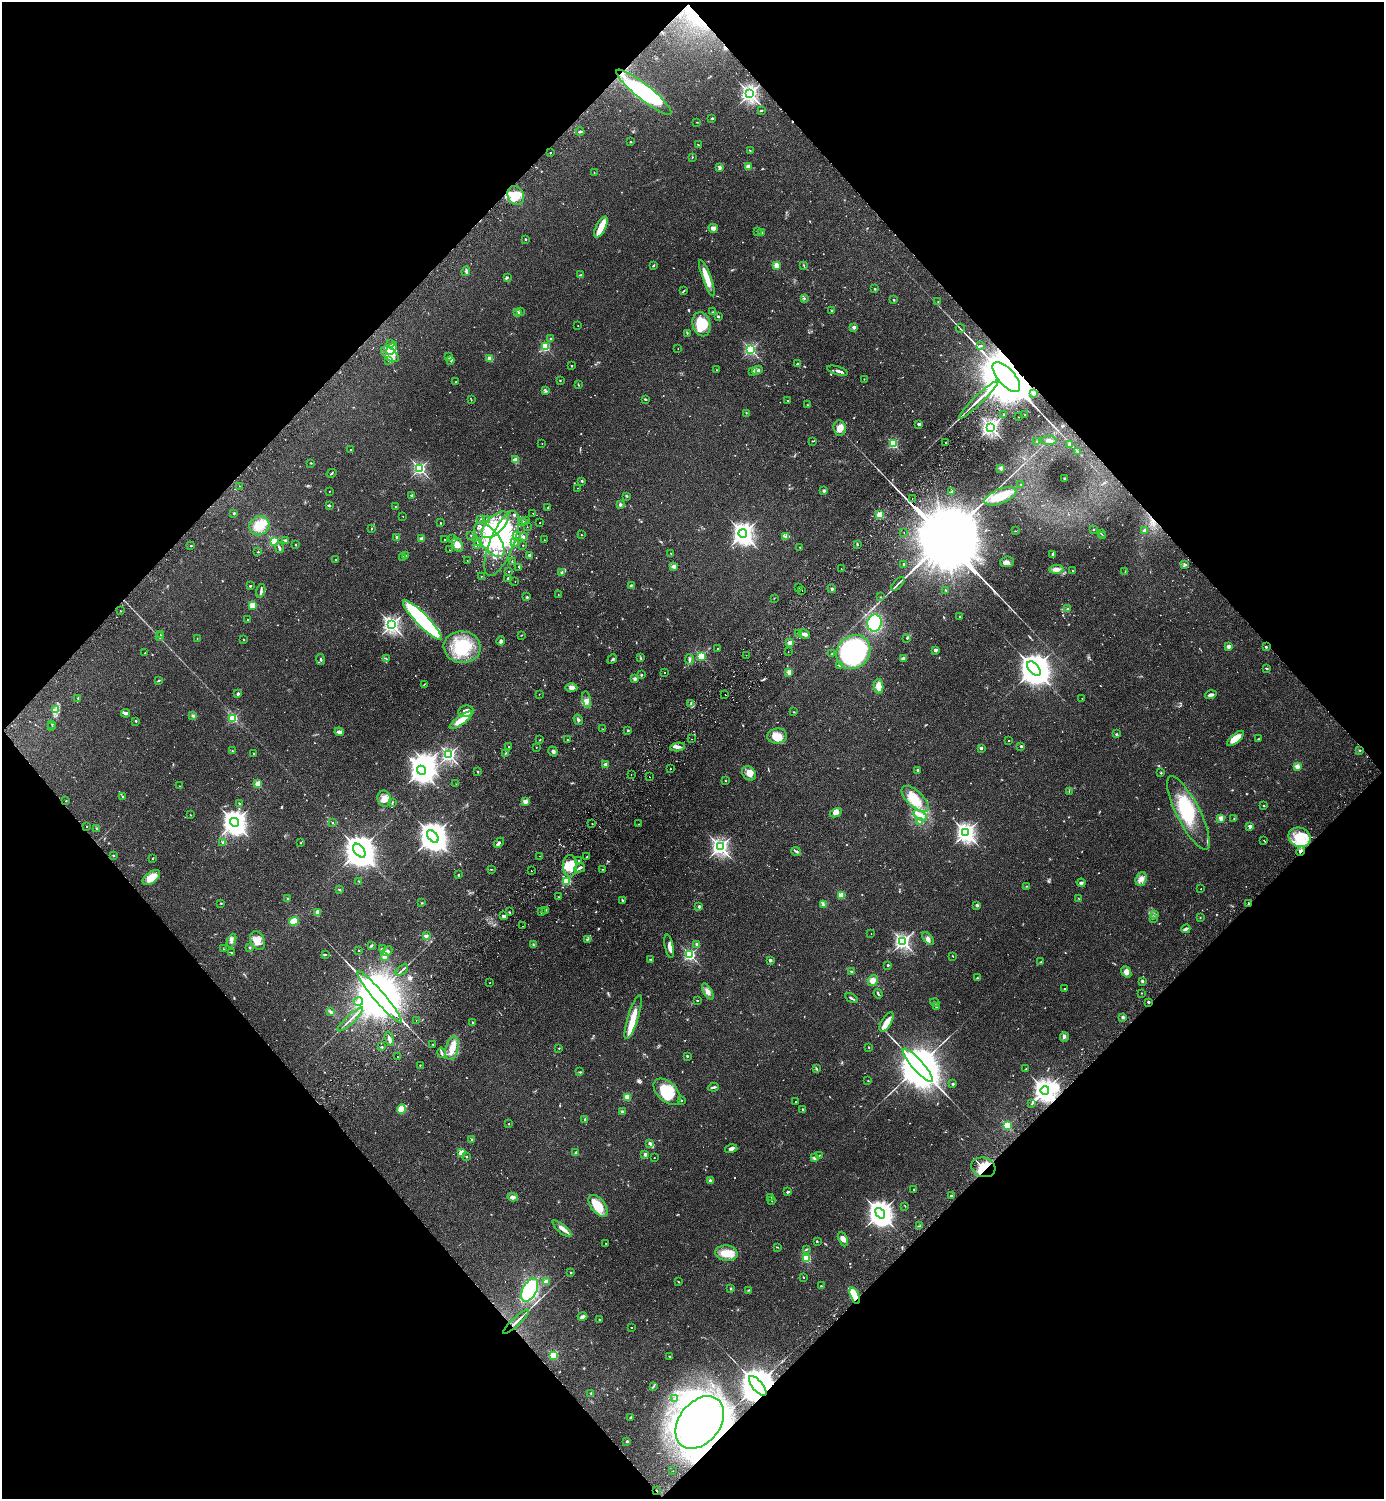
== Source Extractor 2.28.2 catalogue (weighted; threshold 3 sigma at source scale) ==
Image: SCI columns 343-5868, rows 45-6029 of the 6069 x 6073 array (HDU 1 of 3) = the unmasked area's bounding box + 8 px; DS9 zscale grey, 4 x 4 block average (1 PNG px = mean of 4 x 4 image px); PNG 1386 x 1501 px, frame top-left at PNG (2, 2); each listed source drawn as its Kron ellipse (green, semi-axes under 4 px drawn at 4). Shown black and unused: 50% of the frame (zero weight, under 2 of 3 exposures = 3% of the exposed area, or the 3 px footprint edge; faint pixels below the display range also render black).
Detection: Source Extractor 2.28.2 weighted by HDU 2 'WHT'. Background 0.174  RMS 0.0076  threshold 0.0341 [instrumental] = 3 sigma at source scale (4.5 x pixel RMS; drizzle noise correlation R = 1.50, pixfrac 1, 0.05/0.05 arcsec/px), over >= 5 px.
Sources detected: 986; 9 too faint to see at this stretch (4 x 4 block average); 33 inside a brighter object's white glare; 20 cosmic-ray / hot-pixel residue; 1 long thin detection or spike segment (spike, bleed or trail) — neither listed nor drawn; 24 coinciding with a brighter row at this scale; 94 inside a brighter listed object's ellipse — not listed separately; of the other 805, all 500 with FLUX_AUTO >= 1.92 (the completeness limit of this list) listed and drawn (305 fainter detections not listed), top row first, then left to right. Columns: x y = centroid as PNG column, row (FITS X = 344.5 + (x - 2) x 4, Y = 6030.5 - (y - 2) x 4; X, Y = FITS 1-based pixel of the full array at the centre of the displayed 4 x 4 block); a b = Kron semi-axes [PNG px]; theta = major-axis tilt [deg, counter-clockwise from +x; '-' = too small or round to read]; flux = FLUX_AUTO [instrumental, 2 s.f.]
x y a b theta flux
644 92 34 7 -39 430
750 94 3 2 - 1900
761 111 3 2 - 3.7
712 118 2 2 - 14
697 122 3 2 - 2
580 131 4 2 - 8.5
630 142 2 2 - 2.1
698 145 3 2 - 2.7
750 150 2 2 - 2.2
550 153 2 2 - 2.3
692 157 2 2 - 2
748 167 2 2 - 110
720 168 3 3 - 7.2
594 173 2 2 - 2.5
516 196 10 8 -64 82
601 227 11 5 63 73
713 228 4 3 - 26
758 232 3 2 - 4.5
761 233 2 2 - 8.9
525 239 2 2 - 11
776 265 2 2 - 140
804 265 3 2 - 4
653 266 3 2 - 5.4
466 271 5 2 - 7.2
580 275 4 2 - 5.3
507 277 3 2 - 4.7
707 278 19 3 -70 70
875 289 2 2 - 15
684 290 2 2 - 2.6
804 298 2 2 - 3.8
894 300 2 2 - 3.8
938 302 2 2 - 2.2
831 310 2 2 - 4.5
517 312 4 2 - 6.2
520 312 3 2 - 4.3
713 312 2 2 - 2.7
718 317 2 2 - 17
701 324 12 9 -75 150
578 326 2 2 - 2.3
854 327 2 2 - 54
960 328 5 2 - 4.3
687 333 3 2 - 2.4
550 338 2 2 - 6.5
391 344 3 2 - 4.6
981 345 3 2 - 3.3
545 347 2 2 - 440
392 348 7 3 57 18
678 348 2 2 - 2.1
751 350 2 2 - 790
390 354 10 6 -38 42
449 357 3 2 - 5.7
490 359 2 2 - 130
388 361 3 2 - 3.3
451 361 3 2 - 4.1
797 363 3 2 - 6.7
571 366 2 2 - 4.1
717 370 2 2 - 2.6
757 370 5 2 - 7
752 371 3 2 - 4.5
837 371 10 2 -18 17
1006 377 18 8 -48 58000
864 379 2 2 - 3.7
560 380 2 2 - 3.7
456 382 2 2 - 3.9
578 385 4 2 - 3.4
546 391 3 2 - 4.2
1033 394 2 2 - 34
645 399 2 2 - 6.9
471 400 2 2 - 2.4
979 400 27 2 44 41
788 401 2 2 - 5.3
807 405 2 2 - 2
746 413 2 2 - 2.3
1004 415 3 2 - 3.5
1024 415 2 2 - 4.2
1018 417 2 2 - 4.9
919 424 2 2 - 44
991 427 3 2 - 1800
840 428 7 6 - 29
812 441 3 2 - 2.8
1037 441 2 2 - 3.3
1049 441 8 3 -1 14
945 442 2 2 - 3
542 443 2 2 - 3
893 444 2 2 - 480
1070 445 2 2 - 32
351 450 2 2 - 2.9
1077 451 3 2 - 4.3
516 460 2 2 - 160
311 463 2 2 - 4.1
1001 468 2 2 - 100
420 469 2 2 - 990
332 473 5 2 - 3.3
1065 478 3 2 - 3.3
582 481 2 2 - 17
1021 485 2 2 - 4
240 486 2 2 - 2.8
577 488 2 2 - 2.3
329 491 2 2 - 3.5
824 491 2 2 - 38
952 491 3 2 - 4.9
412 495 3 2 - 6.4
627 496 2 2 - 5.7
1000 496 17 7 21 120
912 499 2 2 - 2.4
620 505 3 3 - 11
330 506 2 2 - 2.5
395 507 3 2 - 2.1
548 507 3 2 - 2.8
234 513 2 2 - 15
533 513 2 2 - 2.9
880 515 2 2 - 290
403 516 2 2 - 3.2
481 519 2 2 - 2
487 519 2 2 - 2.5
526 520 2 2 - 2.8
523 521 2 2 - 13
440 523 2 2 - 8.7
540 523 2 2 - 2.6
495 525 17 8 44 100
259 526 10 9 - 75
527 527 2 2 - 2.4
372 529 2 2 - 2.1
1093 530 2 2 - 11
1015 531 2 2 - 2.2
1145 531 2 2 - 52
743 533 4 4 - 3300
904 533 2 2 - 2
1101 534 2 2 - 3.1
471 535 2 2 - 2.8
581 535 2 2 - 1.9
517 536 2 2 - 3.3
1103 536 2 2 - 3.3
397 537 2 2 - 65
523 537 2 2 - 52
786 537 4 3 - 9.9
421 539 2 2 - 97
445 539 2 2 - 4.7
453 539 2 2 - 3.6
490 540 21 9 -51 130
544 540 2 2 - 3.6
274 541 2 2 - 310
285 541 2 2 - 9
478 541 2 2 - 5.3
502 543 34 12 68 190
515 543 2 2 - 4
478 544 2 2 - 7.2
857 544 3 2 - 4.4
295 545 2 2 - 11
457 545 7 5 -63 30
523 545 2 2 - 4.6
191 546 2 2 - 4.1
800 547 2 2 - 8.6
279 548 5 2 - 11
449 550 2 2 - 2.7
258 552 2 2 - 3.7
671 553 2 2 - 2.7
1053 554 3 2 - 9.9
405 555 3 2 - 4.4
529 555 2 2 - 27
402 558 2 2 - 3.1
336 560 2 2 - 4.1
467 561 2 2 - 3.1
512 562 2 2 - 2.7
1007 562 7 5 6 19
904 564 2 2 - 6.5
1185 564 4 3 - 6.4
674 566 2 2 - 93
519 567 3 2 - 4.1
841 569 2 2 - 2
1056 569 7 4 2 21
1072 570 2 2 - 2.4
509 571 2 2 - 2.8
1125 572 2 2 - 2.3
562 573 2 2 - 65
481 576 2 2 - 4.1
508 579 3 2 - 9.2
515 582 2 2 - 2.8
898 584 8 2 45 11
250 586 2 2 - 21
631 586 3 2 - 4.1
799 588 2 2 - 2.3
832 589 2 2 - 49
801 590 2 2 - 8.1
946 590 2 2 - 5.9
261 591 7 2 76 11
558 594 2 2 - 3
527 597 3 2 - 4.8
881 597 2 2 - 2.2
774 598 2 2 - 2.1
252 605 2 2 - 190
1067 609 2 2 - 3
120 611 2 2 - 3.4
959 617 2 2 - 8
248 620 2 2 - 2.2
422 620 27 6 -45 920
874 623 8 7 - 230
392 625 3 2 - 2000
799 634 2 2 - 9.1
804 634 6 3 -29 15
160 635 2 2 - 2.1
521 635 3 2 - 2.2
159 637 2 2 - 2.6
907 638 3 2 - 4.1
197 639 2 2 - 2.1
243 640 2 2 - 2.5
501 641 4 4 - 12
790 643 3 3 - 14
1229 646 2 2 - 77
462 647 18 16 -7 180
1266 647 2 2 - 19
718 648 2 2 - 2.5
935 650 2 2 - 53
788 651 2 2 - 3.7
853 652 18 15 44 900
145 653 2 2 - 2.4
832 653 2 2 - 1.9
746 655 2 2 - 4.6
701 656 2 2 - 430
641 658 3 2 - 3.7
903 658 4 2 - 7.5
320 659 5 2 - 4.7
386 659 2 2 - 2.1
612 659 5 2 - 5.8
689 659 5 3 - 10
839 665 2 2 - 12
1266 668 3 2 - 3.6
1034 669 8 5 -50 12000
789 672 2 2 - 130
664 673 2 2 - 2.1
641 675 2 2 - 15
635 679 2 2 - 59
159 680 3 2 - 2.7
424 684 3 2 - 2.3
879 686 7 4 -81 41
571 688 6 4 -2 18
237 694 2 2 - 34
539 694 2 2 - 2.3
725 694 2 2 - 3.4
1211 695 6 3 18 13
78 698 2 2 - 2.8
1082 698 2 2 - 2.6
587 700 8 2 -78 14
691 704 2 2 - 2.9
55 710 3 2 - 4.1
466 711 8 5 10 39
794 712 2 2 - 2.4
125 713 4 3 - 8.6
193 715 3 3 - 5.6
233 718 2 2 - 350
461 720 14 4 36 75
578 720 5 3 - 8.7
136 721 3 2 - 4.1
52 724 2 2 - 8.8
52 727 2 2 - 2
603 729 2 2 - 2.1
628 730 2 2 - 17
339 732 4 3 - 17
1117 734 2 2 - 2.3
777 736 10 7 8 62
1236 738 10 4 42 72
692 739 2 2 - 2.3
1258 739 2 2 - 2.2
540 740 2 2 - 2.8
568 740 2 2 - 2.2
1008 741 2 2 - 4.6
1021 746 2 2 - 20
509 747 2 2 - 3.7
536 747 2 2 - 2
678 747 7 3 8 14
981 748 2 2 - 32
1359 750 2 2 - 2
232 751 2 2 - 5.5
553 751 5 3 - 9.9
253 753 2 2 - 8
505 753 3 2 - 2.9
449 755 2 2 - 1200
605 764 2 2 - 72
1297 766 2 2 - 120
670 769 2 2 - 2.4
421 770 5 3 - 4500
917 770 2 2 - 7.2
478 771 2 2 - 2.5
749 773 8 6 -45 33
1160 773 2 2 - 2
631 774 2 2 - 2.8
649 777 2 2 - 2.5
726 781 2 2 - 9.9
258 784 2 2 - 200
456 784 2 2 - 1.9
180 786 2 2 - 2.1
1069 791 3 2 - 2
123 797 2 2 - 4.7
384 799 8 6 -72 30
915 799 17 8 -43 87
66 801 2 2 - 5.1
525 802 2 2 - 120
239 803 3 2 - 4
392 803 3 2 - 3
1264 806 2 2 - 3.8
836 813 6 3 26 16
1188 813 41 11 -63 230
191 815 2 2 - 2.1
920 815 7 3 -33 23
1221 818 2 2 - 130
1234 819 2 2 - 2.4
919 821 2 2 - 2.3
234 822 5 4 - 4900
332 822 2 2 - 2.6
592 824 2 2 - 5.2
639 824 2 2 - 2.2
87 826 2 2 - 2.6
1250 826 2 2 - 72
97 828 2 2 - 4.3
966 833 3 3 - 2500
433 836 7 4 -52 10000
1299 837 11 9 -23 120
1264 841 3 2 - 2.1
223 842 4 3 - 9.3
300 843 2 2 - 2
499 843 6 3 44 9.1
720 847 3 2 - 1900
359 851 8 5 -52 13000
796 851 5 3 - 7.2
1301 851 5 2 - 11
113 856 2 2 - 11
539 856 2 2 - 2.2
587 857 2 2 - 4.2
153 858 3 2 - 2.7
579 860 2 2 - 2.2
570 866 10 7 89 77
580 868 5 2 - 15
491 869 3 2 - 2.4
602 869 2 2 - 2.1
531 871 2 2 - 2.8
458 875 2 2 - 13
151 878 10 5 37 73
1141 879 7 5 72 25
359 881 3 2 - 2.6
567 881 2 2 - 350
1081 883 4 3 - 8.2
1027 886 3 2 - 2.4
1201 889 2 2 - 2.4
340 890 3 2 - 3.8
841 895 2 2 - 190
559 897 2 2 - 2.3
287 898 2 2 - 3.4
1079 899 3 2 - 2.7
622 900 4 2 - 4.9
221 903 2 2 - 3
422 903 2 2 - 3.6
1248 903 2 2 - 4.2
823 905 4 2 - 6.5
977 905 2 2 - 33
699 907 2 2 - 34
546 910 2 2 - 2.1
509 912 2 2 - 3.2
541 912 3 2 - 4.3
318 913 3 3 - 42
1155 914 4 2 - 6.4
504 916 4 3 - 8.1
1153 918 2 2 - 2.2
1200 918 2 2 - 2.2
294 921 5 4 - 91
522 926 2 2 - 2.8
1186 929 4 2 - 15
871 934 2 2 - 2.5
426 936 4 3 - 8.7
587 939 3 2 - 4.1
928 939 7 3 -52 13
231 940 7 3 68 14
258 940 10 7 -60 37
903 942 2 2 - 1600
533 944 3 2 - 3.9
697 944 2 2 - 37
371 946 3 2 - 4
669 946 12 4 -79 28
249 948 2 2 - 19
223 949 2 2 - 2.1
383 949 3 3 - 8.1
359 950 2 2 - 3.9
387 951 5 3 - 13
231 952 3 2 - 3.3
325 955 3 2 - 3.3
690 955 2 2 - 820
384 956 2 2 - 90
953 956 2 2 - 3
651 959 3 2 - 3.3
770 960 2 2 - 37
1041 962 3 2 - 3.5
888 965 2 2 - 17
402 970 7 2 41 8.5
851 972 3 2 - 6.8
1126 972 6 4 -52 23
977 978 2 2 - 3.6
873 981 6 4 62 25
1143 981 3 2 - 7
490 983 2 2 - 2.2
1065 989 2 2 - 15
708 992 9 3 -60 19
1141 993 2 2 - 2.9
878 994 5 2 - 6.1
379 997 33 5 -49 67000
851 998 7 2 -33 7.7
358 1001 4 3 - 8.5
697 1001 2 2 - 12
1148 1002 2 2 - 20
935 1003 5 2 - 8.5
936 1007 2 2 - 3.9
331 1012 3 2 - 5.1
633 1017 23 5 73 74
1123 1017 3 2 - 7.9
350 1019 17 2 44 20
416 1020 2 2 - 1.9
472 1022 3 2 - 5.5
886 1022 11 5 58 49
1064 1037 5 2 - 8.9
389 1039 7 2 -74 16
433 1044 2 2 - 3.1
382 1047 2 2 - 4.2
869 1047 3 2 - 3.1
452 1048 12 6 77 48
559 1048 2 2 - 7
442 1053 5 2 - 8.2
397 1056 2 2 - 2.1
687 1056 2 2 - 14
420 1065 3 2 - 2.6
918 1065 22 5 -48 42000
816 1069 4 2 - 5.1
1026 1069 2 2 - 2.5
580 1072 2 2 - 3.6
868 1081 2 2 - 2.4
953 1084 2 2 - 17
714 1087 5 2 - 8.8
1045 1090 4 4 - 3600
667 1092 16 9 -43 160
627 1097 2 2 - 210
681 1100 3 2 - 3.1
795 1102 2 2 - 3.7
1032 1104 3 2 - 3
401 1109 5 4 - 59
803 1109 2 2 - 13
622 1111 3 2 - 6.4
585 1119 3 2 - 4.5
508 1124 2 2 - 2.3
1007 1126 2 2 - 340
472 1139 3 2 - 3.3
650 1143 3 2 - 12
731 1149 6 3 15 16
576 1152 2 2 - 9.6
462 1153 2 2 - 220
645 1155 2 2 - 56
819 1155 2 2 - 4
467 1156 2 2 - 4
654 1158 2 2 - 2.9
814 1158 3 3 - 5.6
983 1167 12 9 -16 88
710 1181 3 2 - 11
914 1189 2 2 - 7.9
788 1192 3 2 - 8.7
951 1196 2 2 - 14
513 1197 5 4 - 20
771 1197 2 2 - 2
772 1201 2 2 - 2.9
598 1206 13 7 -52 98
905 1206 3 2 - 2
880 1213 5 4 - 6400
920 1226 2 2 - 3
562 1229 12 3 -40 22
843 1239 8 4 -66 23
817 1241 3 2 - 3.1
606 1244 2 2 - 5.2
777 1247 4 2 - 3
806 1249 4 2 - 4.1
726 1253 11 7 -5 66
807 1258 2 2 - 370
571 1272 2 2 - 3.7
803 1277 2 2 - 3.3
546 1281 2 2 - 120
678 1281 2 2 - 2
821 1286 2 2 - 9.1
731 1289 3 2 - 4
530 1290 13 7 63 370
749 1290 4 2 - 4.1
855 1296 9 3 -68 140
582 1317 5 3 - 17
599 1320 3 2 - 3.9
516 1322 17 2 43 23
631 1328 2 2 - 4.9
553 1356 2 2 - 330
669 1356 2 2 - 8.5
653 1386 2 2 - 2.6
758 1386 12 5 -50 25000
591 1393 2 2 - 3.7
675 1399 2 2 - 4.6
630 1418 3 2 - 5
700 1422 29 20 52 2000
627 1441 2 2 - 28
673 1471 2 2 - 2.7
657 1490 3 2 - 3
Overlapping masked pixels (flux is a lower limit): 12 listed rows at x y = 644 92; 1006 377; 1301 851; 1248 903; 1148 1002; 1045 1090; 983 1167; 855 1296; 516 1322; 758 1386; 700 1422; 657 1490
Diffuse or blended objects may show on this block-average render without a row.